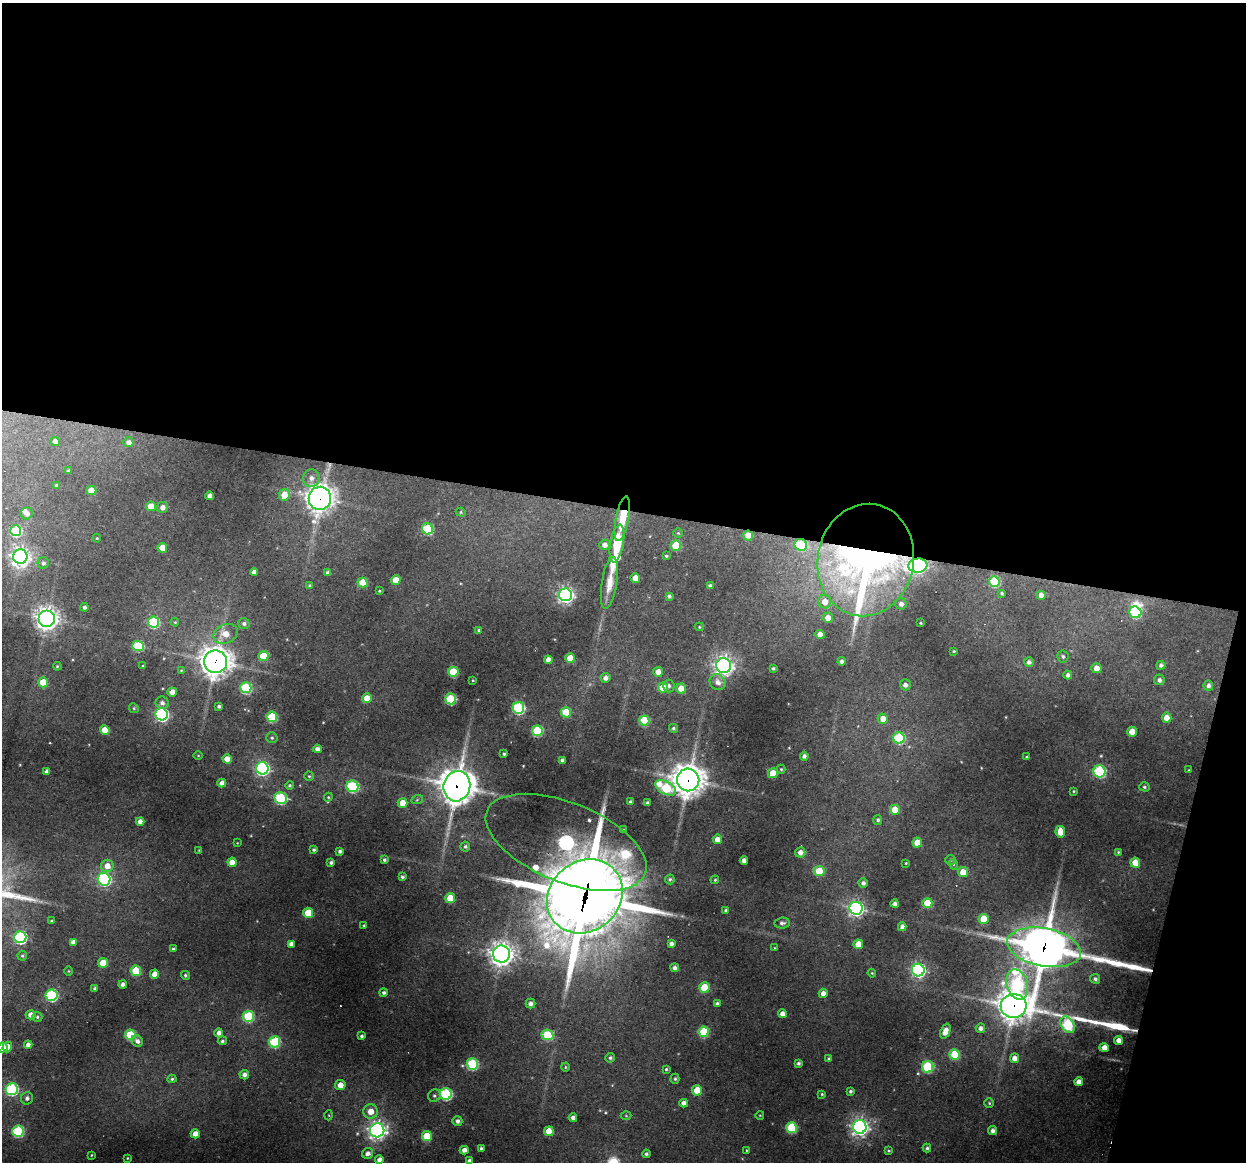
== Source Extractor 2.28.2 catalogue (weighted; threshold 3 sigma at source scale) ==
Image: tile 4 of 4 x 4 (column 4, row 1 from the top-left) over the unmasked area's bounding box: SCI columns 3732-4975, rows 3599-4758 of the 4975 x 4996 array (HDU 1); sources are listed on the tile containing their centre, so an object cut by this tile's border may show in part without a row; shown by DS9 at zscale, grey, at full resolution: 1 PNG px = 1 image px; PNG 1248 x 1164 px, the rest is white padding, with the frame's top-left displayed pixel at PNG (2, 3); every listed detection drawn as its Kron ellipse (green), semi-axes under 4 PNG px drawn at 4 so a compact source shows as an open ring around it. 47% of this frame is shown black and not used: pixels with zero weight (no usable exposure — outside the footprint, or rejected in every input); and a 3 px margin inside the footprint's outer edge (the drizzle kernel's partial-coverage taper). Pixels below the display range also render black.
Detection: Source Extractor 2.28.2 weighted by HDU 2 'WHT'; one run over the whole footprint, this tile lists its part. Background 0.342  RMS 0.014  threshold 0.0634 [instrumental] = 3 sigma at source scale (4.5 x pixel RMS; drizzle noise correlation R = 1.50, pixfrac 1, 0.05/0.05 arcsec/px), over >= 5 px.
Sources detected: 286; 1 too faint to see at this stretch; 1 inside a brighter object's white glare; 1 cosmic-ray / hot-pixel residue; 1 long thin detection or spike segment (spike, bleed or trail) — neither listed nor drawn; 8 inside a brighter listed object's ellipse — not listed separately; the other 274 listed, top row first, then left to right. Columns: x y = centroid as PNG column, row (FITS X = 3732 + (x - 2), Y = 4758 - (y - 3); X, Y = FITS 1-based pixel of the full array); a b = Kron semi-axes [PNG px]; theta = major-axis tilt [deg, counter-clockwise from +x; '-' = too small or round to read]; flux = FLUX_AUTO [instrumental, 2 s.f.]
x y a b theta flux
55 441 4 4 - 7.8
129 442 5 5 - 6.8
68 471 3 3 - 2
311 478 9 8 - 8.9
56 485 4 3 - 2.3
91 490 5 5 - 27
284 495 6 5 - 25
210 496 4 4 - 10
320 498 11 11 - 1400
151 506 5 4 - 20
162 507 6 5 - 7.4
461 512 5 4 - 1.8
26 513 6 6 - 7.9
622 519 23 6 79 43
427 529 6 5 - 96
16 531 5 5 - 130
678 533 5 4 - 1.9
748 535 5 5 - 22
97 538 4 3 - 1.4
617 543 19 6 80 54
604 545 5 5 - 7.9
801 545 6 6 - 96
676 546 5 5 - 57
162 548 5 5 - 27
666 556 4 3 - 1.9
20 557 7 7 - 840
866 560 56 48 78 1100
43 563 6 5 - 3.9
918 566 9 7 6 380
254 572 4 4 - 7.2
328 573 4 4 - 6.9
635 578 4 4 - 17
396 580 5 4 - 25
994 581 5 5 - 95
363 583 5 5 - 51
609 583 26 7 81 22
310 586 4 4 - 3.2
710 586 4 4 - 4.1
379 591 3 2 - 1.5
1002 593 4 3 - 2.7
565 595 6 6 - 490
1041 595 4 4 - 11
669 596 4 4 - 3.7
825 602 6 6 - 15
901 604 6 5 - 6.8
84 607 4 4 - 4.4
1135 612 6 6 - 110
47 618 8 8 - 1000
828 618 5 5 - 14
153 622 5 5 - 120
175 622 4 3 - 1.4
244 623 6 5 - 4.3
921 623 3 2 - 1.6
699 627 4 3 - 1.7
479 630 3 3 - 3.1
226 634 12 9 24 22
820 634 4 4 - 16
138 646 5 5 - 99
954 651 3 3 - 1.8
263 656 5 5 - 55
1063 656 6 5 - 3.4
570 658 5 5 - 32
548 660 4 4 - 11
842 661 4 4 - 4.9
215 662 11 11 - 1700
1029 662 5 5 - 4.9
1161 665 4 4 - 4.9
57 666 4 3 - 1.5
143 666 3 3 - 1.6
724 666 7 7 - 770
773 668 3 3 - 2.7
1096 668 5 5 - 15
181 670 4 3 - 1.5
453 672 5 5 - 73
658 672 5 5 - 13
1068 675 4 4 - 5.2
606 678 5 5 - 7.8
473 680 3 2 - 1.3
1159 680 5 5 - 4.6
43 682 5 5 - 40
718 682 8 7 - 9.1
905 685 5 5 - 6.5
1208 685 5 5 - 5.1
669 686 6 5 - 4.5
246 688 5 5 - 120
663 688 5 5 - 43
681 688 5 5 - 22
172 692 4 4 - 13
367 698 5 5 - 24
450 699 5 5 - 97
162 703 6 6 - 5.5
219 706 4 3 - 4.2
134 708 5 4 - 1.9
518 708 6 5 - 180
566 712 5 5 - 44
162 714 6 6 - 320
272 717 5 5 - 80
1167 718 5 4 - 14
883 719 5 5 - 15
644 720 5 5 - 75
673 728 5 4 - 2.8
105 730 5 4 - 28
537 731 5 5 - 93
1132 732 5 4 - 24
272 738 6 5 - 2.7
899 738 6 5 - 120
317 749 4 4 - 7.5
504 754 3 3 - 2.5
198 756 5 3 - 1.2
804 756 4 4 - 5.6
1027 757 3 2 - 1.4
227 759 4 4 - 15
563 761 4 4 - 6.5
262 768 6 6 - 330
781 769 4 4 - 1.8
1189 770 3 3 - 1.4
47 771 4 4 - 4.7
1100 771 6 6 - 170
773 773 5 5 - 36
309 776 5 4 - 1.9
688 780 11 11 - 2200
222 783 4 4 - 10
290 785 4 4 - 2
352 786 6 5 - 160
457 786 15 13 74 2700
1144 787 5 4 - 2.6
666 788 11 6 -28 110
1074 791 3 3 - 1.6
328 797 4 4 - 1.7
281 798 6 5 - 160
417 800 6 4 20 2.1
630 802 3 3 - 2.4
403 803 5 5 - 25
648 803 4 3 - 4
895 810 5 5 - 33
878 820 5 4 - 3.3
140 821 4 4 - 9
623 830 3 3 - 1.8
1060 832 6 4 -80 23
717 839 5 4 - 14
566 842 85 39 -22 730
237 843 4 3 - 0.97
917 843 5 4 - 27
465 846 5 5 - 3
199 850 3 2 - 1.1
314 850 4 3 - 3.1
340 851 4 3 - 4.3
800 852 5 5 - 8.6
1118 852 4 4 - 1.9
384 860 3 3 - 2.6
951 860 5 4 - 2.6
744 861 4 4 - 9.6
232 862 4 4 - 16
331 862 4 3 - 3.7
906 863 3 3 - 1.3
1135 863 5 5 - 32
953 864 5 3 - 1.6
107 866 6 6 - 15
819 871 5 5 - 48
963 872 5 5 - 25
402 877 3 3 - 3.1
104 879 6 6 - 250
670 879 5 4 - 3.1
715 880 4 3 - 1.6
863 883 4 4 - 5.1
585 896 40 35 41 11000
450 898 5 5 - 37
927 903 5 5 - 47
895 904 4 4 - 5.5
856 908 6 6 - 470
726 910 3 3 - 3.1
308 913 5 5 - 39
984 919 5 5 - 41
51 921 3 3 - 1.5
782 923 7 5 6 5.2
364 926 4 3 - 1.8
902 927 4 4 - 6.7
20 937 6 6 - 230
73 942 4 4 - 8.2
291 944 4 4 - 7.1
671 944 4 4 - 6
858 944 5 5 - 22
1044 947 37 19 -11 4300
775 948 4 3 - 1.4
173 949 3 3 - 2.5
501 954 8 8 - 1200
22 956 5 5 - 2.3
103 963 5 5 - 30
675 968 4 4 - 4.7
918 970 6 6 - 340
69 971 5 3 - 1.4
136 971 5 5 - 58
872 973 4 3 - 1.6
154 974 4 4 - 13
185 975 4 4 - 2.6
1095 979 5 4 - 3.8
123 984 4 4 - 6.9
1017 984 15 10 -74 190
704 987 5 5 - 53
95 988 4 4 - 4
384 992 4 4 - 3.5
823 993 5 4 - 9.7
52 995 6 6 - 170
530 1003 5 5 - 6.3
717 1004 4 3 - 3.5
1013 1006 13 12 - 1900
782 1014 4 4 - 9.2
31 1015 5 4 - 9.9
248 1016 5 5 - 110
37 1017 5 5 - 2.8
1068 1025 9 6 -57 160
980 1028 5 4 - 5.8
945 1031 8 5 67 14
704 1032 5 5 - 70
219 1033 4 4 - 6.8
130 1035 5 5 - 80
547 1035 6 5 - 84
362 1036 3 3 - 2.6
1119 1040 4 4 - 9.8
137 1041 6 5 - 6.4
222 1041 4 4 - 2.7
274 1042 5 5 - 120
28 1045 4 4 - 8.6
3 1047 5 4 - 22
7 1047 5 4 - 12
1104 1048 5 4 - 13
955 1055 5 5 - 70
610 1058 5 4 - 3.1
1014 1058 5 4 - 9.9
829 1059 4 4 - 2.6
798 1063 3 3 - 3.8
472 1064 5 5 - 140
565 1067 4 4 - 1.8
928 1067 6 5 - 120
666 1069 3 3 - 2
244 1075 5 4 - 6.4
172 1079 4 4 - 2.4
675 1079 5 4 - 2.5
1079 1082 4 4 - 8.9
340 1085 5 5 - 15
12 1089 6 6 - 200
697 1090 5 5 - 44
850 1091 3 3 - 2.9
446 1094 6 6 - 180
822 1094 4 4 - 1.8
434 1096 6 6 - 3.4
27 1098 6 6 - 5.2
684 1103 4 4 - 8.2
989 1103 5 4 - 1.9
370 1111 7 7 - 19
329 1115 5 3 - 1.3
760 1115 4 3 - 1
626 1116 5 3 - 1.4
573 1118 4 4 - 7
457 1121 5 5 - 6.3
860 1127 7 7 - 690
791 1128 5 5 - 110
377 1130 7 7 - 710
18 1131 5 5 - 140
549 1131 5 5 - 31
993 1131 4 4 - 6.3
195 1134 4 4 - 15
427 1136 5 5 - 52
481 1148 3 3 - 2.4
927 1148 4 4 - 2.5
464 1150 4 4 - 9.5
746 1150 4 2 - 1.1
888 1151 4 3 - 1.7
368 1153 5 5 - 7.7
646 1154 4 3 - 3
91 1155 3 2 - 1.2
127 1158 3 3 - 1.4
379 1160 4 4 - 9.8
469 1161 4 4 - 5.5
Overlapping masked pixels (flux is a lower limit): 13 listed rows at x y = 320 498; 622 519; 748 535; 801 545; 866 560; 918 566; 215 662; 688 780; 457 786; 566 842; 585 896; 1044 947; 1013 1006
Isophote crosses this tile's border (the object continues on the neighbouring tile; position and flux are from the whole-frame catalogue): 2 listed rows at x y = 3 1047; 469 1161